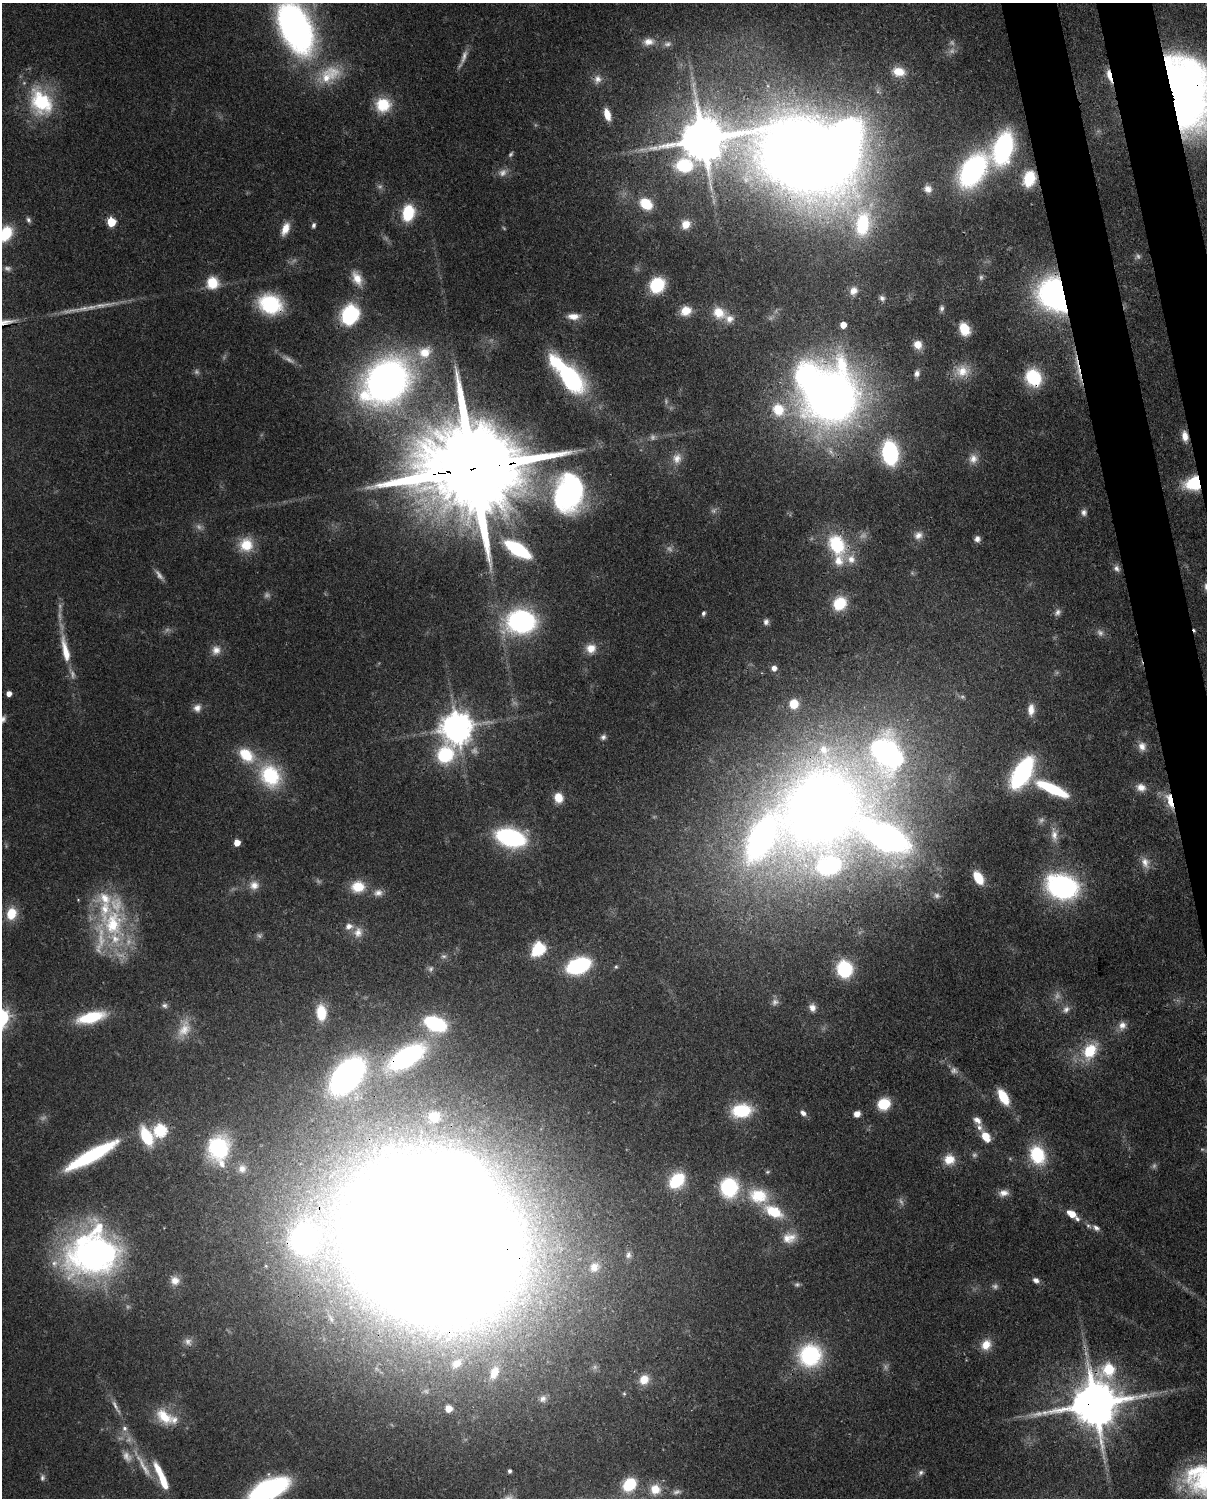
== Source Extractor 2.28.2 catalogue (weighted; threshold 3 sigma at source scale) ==
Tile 6 of 4 x 3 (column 2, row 2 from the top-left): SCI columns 1296-2500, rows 1651-3146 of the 5000 x 4909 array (HDU 1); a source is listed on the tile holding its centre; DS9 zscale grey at full resolution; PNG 1209 x 1500 px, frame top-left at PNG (2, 3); no overlay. Shown black and unused: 4% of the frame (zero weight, under 3 of 4 exposures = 7% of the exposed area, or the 3 px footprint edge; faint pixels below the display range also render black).
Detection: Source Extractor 2.28.2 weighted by HDU 2 'WHT'; one run over the whole footprint, this tile lists its part. Background 0.0858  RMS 0.0039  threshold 0.0177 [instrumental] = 3 sigma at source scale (4.5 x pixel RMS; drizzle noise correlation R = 1.50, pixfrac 1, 0.05/0.05 arcsec/px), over >= 5 px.
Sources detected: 246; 49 too faint to see at this stretch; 6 inside a brighter object's white glare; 1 cosmic-ray / hot-pixel residue — not listed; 19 inside a brighter listed object's ellipse — not listed separately; the other 171 listed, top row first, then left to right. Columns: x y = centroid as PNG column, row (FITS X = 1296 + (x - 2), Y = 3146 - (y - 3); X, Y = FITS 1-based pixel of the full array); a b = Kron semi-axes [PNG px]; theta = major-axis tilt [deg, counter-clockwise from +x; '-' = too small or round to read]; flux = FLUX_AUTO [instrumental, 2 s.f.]
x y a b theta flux
295 28 38 20 -64 230
648 42 17 11 5 4.7
667 44 11 9 17 2.2
899 72 15 11 -14 7.1
329 75 37 21 30 18
1109 76 18 5 -74 5.4
598 79 13 10 82 3
1188 92 70 43 -77 290
41 102 40 29 -63 34
383 105 16 16 - 14
607 114 12 6 -73 5.6
702 139 17 13 44 2100
1003 148 24 14 74 86
803 156 86 56 -22 880
973 170 33 20 54 86
1029 179 14 10 72 18
928 189 10 9 - 2.8
646 204 12 9 -37 13
408 213 15 11 78 20
28 220 8 6 -66 1.1
111 222 6 5 - 18
862 223 36 21 87 36
686 224 12 11 - 5.3
314 225 7 5 81 1.2
285 229 16 8 67 5.3
5 234 17 12 58 18
357 278 19 11 -63 6.2
212 283 12 12 - 12
657 285 13 12 - 23
853 291 11 9 49 3.2
1055 293 24 22 77 130
882 298 7 6 - 1.2
270 304 19 15 -19 39
942 308 8 6 89 1.2
686 311 12 10 21 6.9
719 313 18 14 -37 8.3
350 315 16 12 62 48
573 316 17 8 -1 4.1
843 325 5 5 - 5.4
964 329 12 9 -64 10
918 345 10 9 - 4.4
962 371 21 16 3 8
1079 372 39 5 -77 6.3
917 373 10 7 77 1.9
569 376 38 15 -48 73
1033 377 15 12 -54 27
386 381 51 40 41 200
831 396 49 44 66 370
778 410 18 16 -50 13
1185 436 13 7 -80 3.8
890 453 20 13 -83 51
677 458 15 12 67 4.3
973 459 13 12 - 3.7
475 468 46 21 7 15000
1194 483 13 10 17 29
568 493 42 30 82 85
1084 512 8 8 - 1.7
918 535 12 10 34 3
977 539 7 7 - 2
837 544 28 20 -62 25
246 545 18 17 - 11
518 549 20 9 -32 42
1117 569 10 8 -48 1.8
840 603 12 11 - 17
1057 612 10 8 56 1.8
703 613 6 4 77 1
521 621 22 17 3 90
766 622 8 7 - 1.6
591 648 12 11 - 5.4
216 650 13 12 - 4
65 651 38 9 -78 11
774 668 6 5 - 2.6
9 693 4 4 - 3
794 704 6 6 - 10
197 708 11 10 - 3
1031 710 14 8 88 4.1
3 719 10 6 67 1.6
457 727 9 9 - 830
603 737 8 7 - 1.3
1142 746 13 11 -79 3.5
886 753 41 31 -62 130
246 755 22 15 -40 14
445 755 19 14 47 34
1022 773 22 11 59 83
270 776 31 25 -60 28
1141 787 12 10 -13 3.8
1052 789 35 9 -25 27
558 798 10 8 -69 6.4
1170 800 20 7 -72 8.6
820 808 67 49 63 510
1054 835 21 10 -87 4.8
510 837 20 12 -15 74
886 837 68 32 -35 220
760 839 68 35 50 170
237 842 5 5 - 5.8
1145 862 16 11 -69 4.1
978 878 13 7 -59 12
254 885 13 12 - 4.1
358 887 16 13 5 10
1062 887 21 15 -17 110
378 893 14 10 8 3
11 913 15 12 75 9.7
113 923 52 39 -82 48
358 932 15 13 75 4.5
539 948 8 6 52 55
578 966 17 10 20 56
616 967 6 4 68 0.61
431 969 9 7 72 1.4
844 969 12 11 - 34
164 1005 8 7 - 1.4
812 1007 10 8 -69 2.6
1066 1009 12 8 40 2.5
321 1013 16 10 -84 13
91 1017 28 10 14 23
435 1024 23 14 -21 37
1122 1025 12 10 64 3.1
184 1029 27 16 65 9.2
1090 1051 21 15 56 16
406 1057 37 17 31 86
347 1076 37 22 50 130
1003 1097 17 8 -60 12
884 1104 9 8 - 18
741 1111 18 12 6 23
803 1113 9 6 -47 2
857 1114 7 6 - 2.9
434 1116 12 11 - 7.2
977 1120 12 8 -37 2.6
160 1130 6 6 - 61
146 1136 19 11 -63 19
986 1136 8 6 -56 11
218 1148 23 20 74 40
91 1155 58 11 29 48
1037 1155 21 15 -69 22
949 1159 13 12 - 6.7
242 1169 11 9 -86 2.8
768 1172 6 5 - 0.68
677 1180 18 14 47 19
729 1187 15 14 - 40
1004 1193 13 9 11 3
758 1196 29 21 -16 19
1071 1214 9 6 -34 6.4
1096 1228 10 7 -38 1.7
789 1238 20 14 13 6.7
304 1239 39 36 60 110
433 1241 97 77 -37 4100
94 1254 62 49 9 140
628 1255 11 7 87 1.6
594 1267 13 11 53 4.1
1036 1280 7 6 - 2
175 1281 12 11 - 4
188 1342 12 10 -47 2.5
986 1345 14 11 51 5.9
810 1355 24 23 - 40
456 1364 12 8 39 3.1
1109 1369 9 7 44 33
494 1373 15 9 67 4.2
644 1379 13 11 52 5.7
624 1394 5 4 - 0.56
543 1399 11 9 54 2.4
1095 1404 15 13 11 2300
116 1406 26 5 -61 2.9
448 1408 6 6 - 4.2
164 1416 27 16 -41 12
125 1428 8 7 - 1.8
509 1471 4 3 - 1.1
921 1473 9 6 46 1.4
161 1477 36 7 -66 13
42 1478 9 6 88 1.3
629 1484 11 9 45 20
268 1489 29 13 24 100
655 1489 13 12 - 6.6
Overlapping masked pixels (flux is a lower limit): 20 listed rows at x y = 1109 76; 1188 92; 702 139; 803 156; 1029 179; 1055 293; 270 304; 1079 372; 1033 377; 831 396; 1185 436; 475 468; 1194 483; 1170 800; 820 808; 406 1057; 304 1239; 433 1241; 1109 1369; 1095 1404
Isophote crosses this tile's border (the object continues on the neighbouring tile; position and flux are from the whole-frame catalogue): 5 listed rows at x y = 295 28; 1188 92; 5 234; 3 719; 268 1489